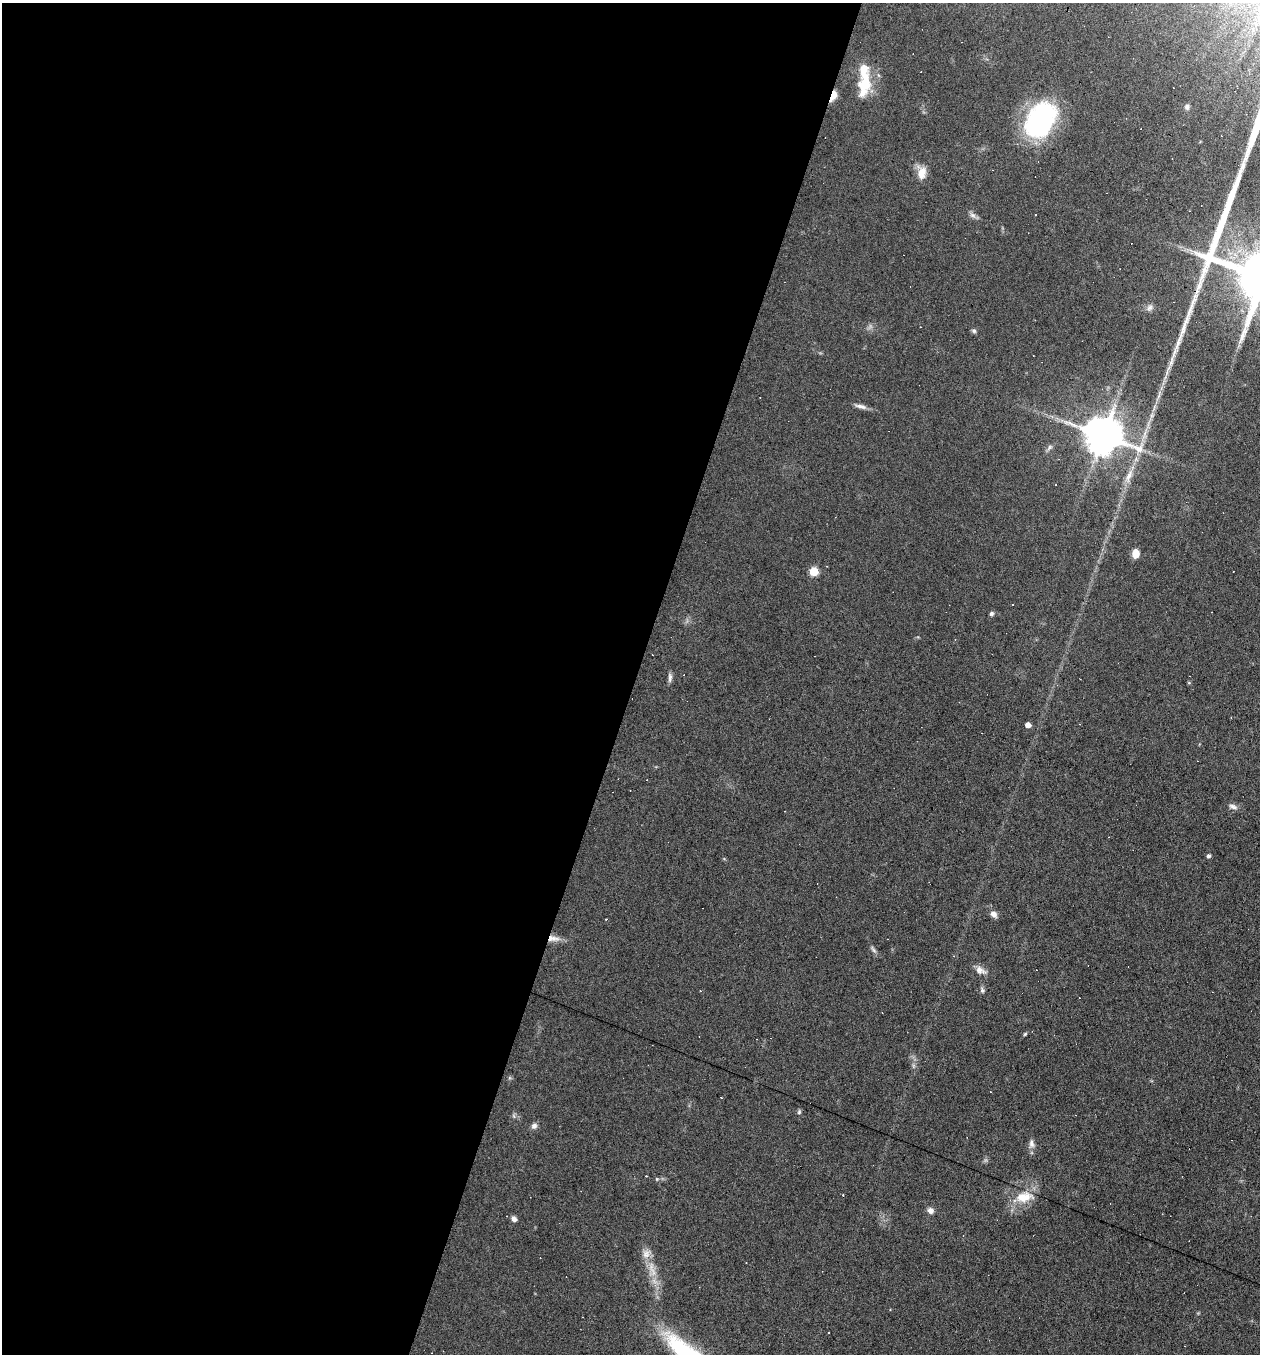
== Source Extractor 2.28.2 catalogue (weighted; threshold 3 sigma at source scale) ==
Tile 5 of 4 x 4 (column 1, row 2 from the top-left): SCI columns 131-1388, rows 2703-4054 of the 5421 x 5405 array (HDU 1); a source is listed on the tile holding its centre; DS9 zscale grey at full resolution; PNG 1262 x 1356 px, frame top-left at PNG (2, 3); no overlay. Shown black and unused: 50% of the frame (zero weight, under 5 of 9 exposures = <1% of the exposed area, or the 3 px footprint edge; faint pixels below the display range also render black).
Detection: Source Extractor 2.28.2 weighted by HDU 2 'WHT'; one run over the whole footprint, this tile lists its part. Background 0.0906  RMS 0.0047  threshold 0.0194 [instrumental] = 3 sigma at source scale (4.09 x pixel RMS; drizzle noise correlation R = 1.36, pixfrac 0.8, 0.05/0.05 arcsec/px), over >= 5 px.
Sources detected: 60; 15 cosmic-ray / hot-pixel residue — not listed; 3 inside a brighter listed object's ellipse — not listed separately; the other 42 listed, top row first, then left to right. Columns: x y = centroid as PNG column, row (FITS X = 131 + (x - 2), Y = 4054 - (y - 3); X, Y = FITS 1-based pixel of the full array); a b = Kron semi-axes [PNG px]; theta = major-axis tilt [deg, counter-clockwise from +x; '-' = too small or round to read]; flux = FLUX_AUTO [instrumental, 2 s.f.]
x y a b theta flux
866 82 22 20 89 12
833 96 13 6 68 4.6
1187 107 8 6 -90 1.3
1040 120 38 25 58 67
922 172 16 10 -87 5.1
1035 214 2 2 - 0.38
973 215 10 6 -31 1.5
1150 307 11 7 51 1.6
974 331 6 5 - 0.86
1159 396 7 4 70 1.1
861 406 18 5 -13 2.2
1152 415 7 4 72 1.1
1103 435 11 10 - 1400
1049 447 9 5 53 1.2
1129 476 24 8 67 5.3
1136 553 9 7 89 4.5
814 571 5 5 - 16
1013 605 3 2 - 0.38
991 613 6 5 - 0.89
955 639 3 2 - 0.33
670 677 13 5 88 1.4
1080 724 3 3 - 0.32
1028 725 4 4 - 3
1233 806 13 6 -18 1.8
1209 856 4 4 - 1.1
993 914 10 8 -53 2.3
553 939 18 8 -3 3.6
873 949 11 5 -54 1.2
980 970 16 9 -25 3.1
982 990 7 6 - 1.2
1025 1034 5 4 - 0.56
721 1097 3 2 - 0.32
799 1112 6 5 - 0.76
514 1116 7 5 -60 0.9
534 1126 7 6 - 1.7
1031 1144 12 7 -82 2.1
657 1179 5 4 - 0.55
1024 1197 26 14 9 9.9
930 1210 7 6 - 2.3
514 1219 7 6 - 1.5
652 1269 28 8 -75 8
829 1333 2 2 - 0.31
Overlapping masked pixels (flux is a lower limit): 2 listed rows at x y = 833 96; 553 939